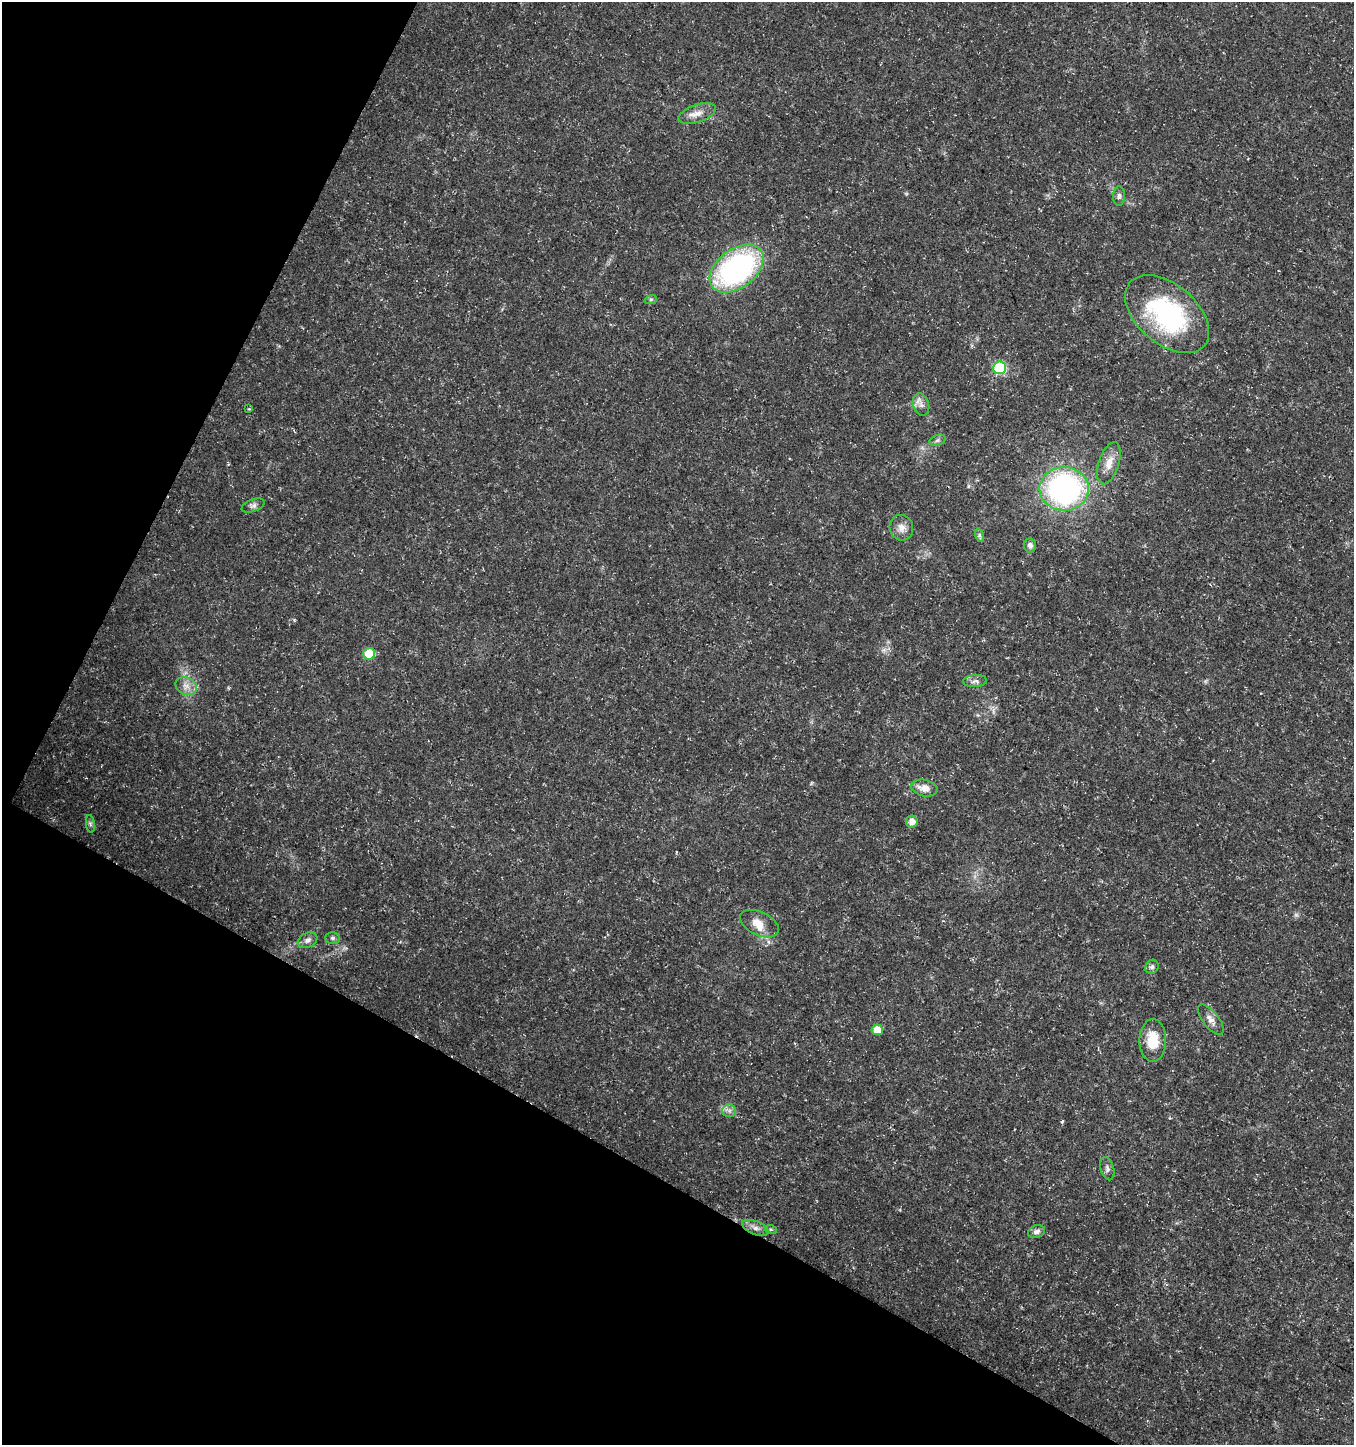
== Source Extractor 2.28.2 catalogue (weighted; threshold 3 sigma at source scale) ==
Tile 9 of 4 x 4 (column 1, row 3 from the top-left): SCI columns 199-1550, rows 1452-2894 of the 5872 x 5780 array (HDU 1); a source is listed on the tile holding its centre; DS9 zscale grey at full resolution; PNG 1356 x 1447 px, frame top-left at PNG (2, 2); each listed source drawn as its Kron ellipse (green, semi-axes under 4 px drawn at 4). Shown black and unused: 27% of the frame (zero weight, under 3 of 5 exposures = <1% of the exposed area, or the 3 px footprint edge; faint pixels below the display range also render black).
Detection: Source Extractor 2.28.2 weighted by HDU 2 'WHT'; one run over the whole footprint, this tile lists its part. Background 0.0108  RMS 0.0022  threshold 0.0101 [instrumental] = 3 sigma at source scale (4.5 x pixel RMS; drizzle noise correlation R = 1.50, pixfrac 1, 0.0396/0.0396 arcsec/px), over >= 5 px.
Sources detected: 35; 1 too faint to see at this stretch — neither listed nor drawn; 1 inside a brighter listed object's ellipse — not listed separately; the other 33 listed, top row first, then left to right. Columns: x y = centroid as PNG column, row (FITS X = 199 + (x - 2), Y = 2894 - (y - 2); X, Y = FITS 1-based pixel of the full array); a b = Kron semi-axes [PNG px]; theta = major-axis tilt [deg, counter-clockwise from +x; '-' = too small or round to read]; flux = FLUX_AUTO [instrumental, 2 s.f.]
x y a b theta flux
697 114 19 9 19 2.2
1119 196 10 6 89 0.65
737 269 30 19 37 51
651 299 6 4 19 0.32
1167 314 49 30 -40 32
1000 368 6 6 - 20
921 405 11 8 -72 1.2
249 409 4 4 - 0.23
937 440 8 5 20 0.56
1109 463 22 10 72 2.8
1064 489 24 22 -1 53
253 505 12 6 22 0.84
901 528 13 11 -69 1.8
979 535 7 4 -72 0.43
1030 545 7 6 - 0.81
369 654 6 6 - 6.8
975 681 12 6 3 0.93
186 686 11 8 -23 1.6
924 788 13 8 -11 2.1
912 822 6 6 - 1.6
90 824 9 4 -82 0.51
759 924 21 11 -25 3
332 938 7 5 0 0.55
308 940 10 7 28 0.98
1152 967 7 6 - 0.58
1211 1020 18 8 -51 1.6
877 1030 5 5 - 3.3
1153 1040 21 13 90 5.6
729 1111 7 6 - 0.76
1107 1169 12 6 -75 0.79
755 1228 14 6 -22 1.3
771 1230 6 4 -20 0.31
1037 1232 8 6 19 0.92